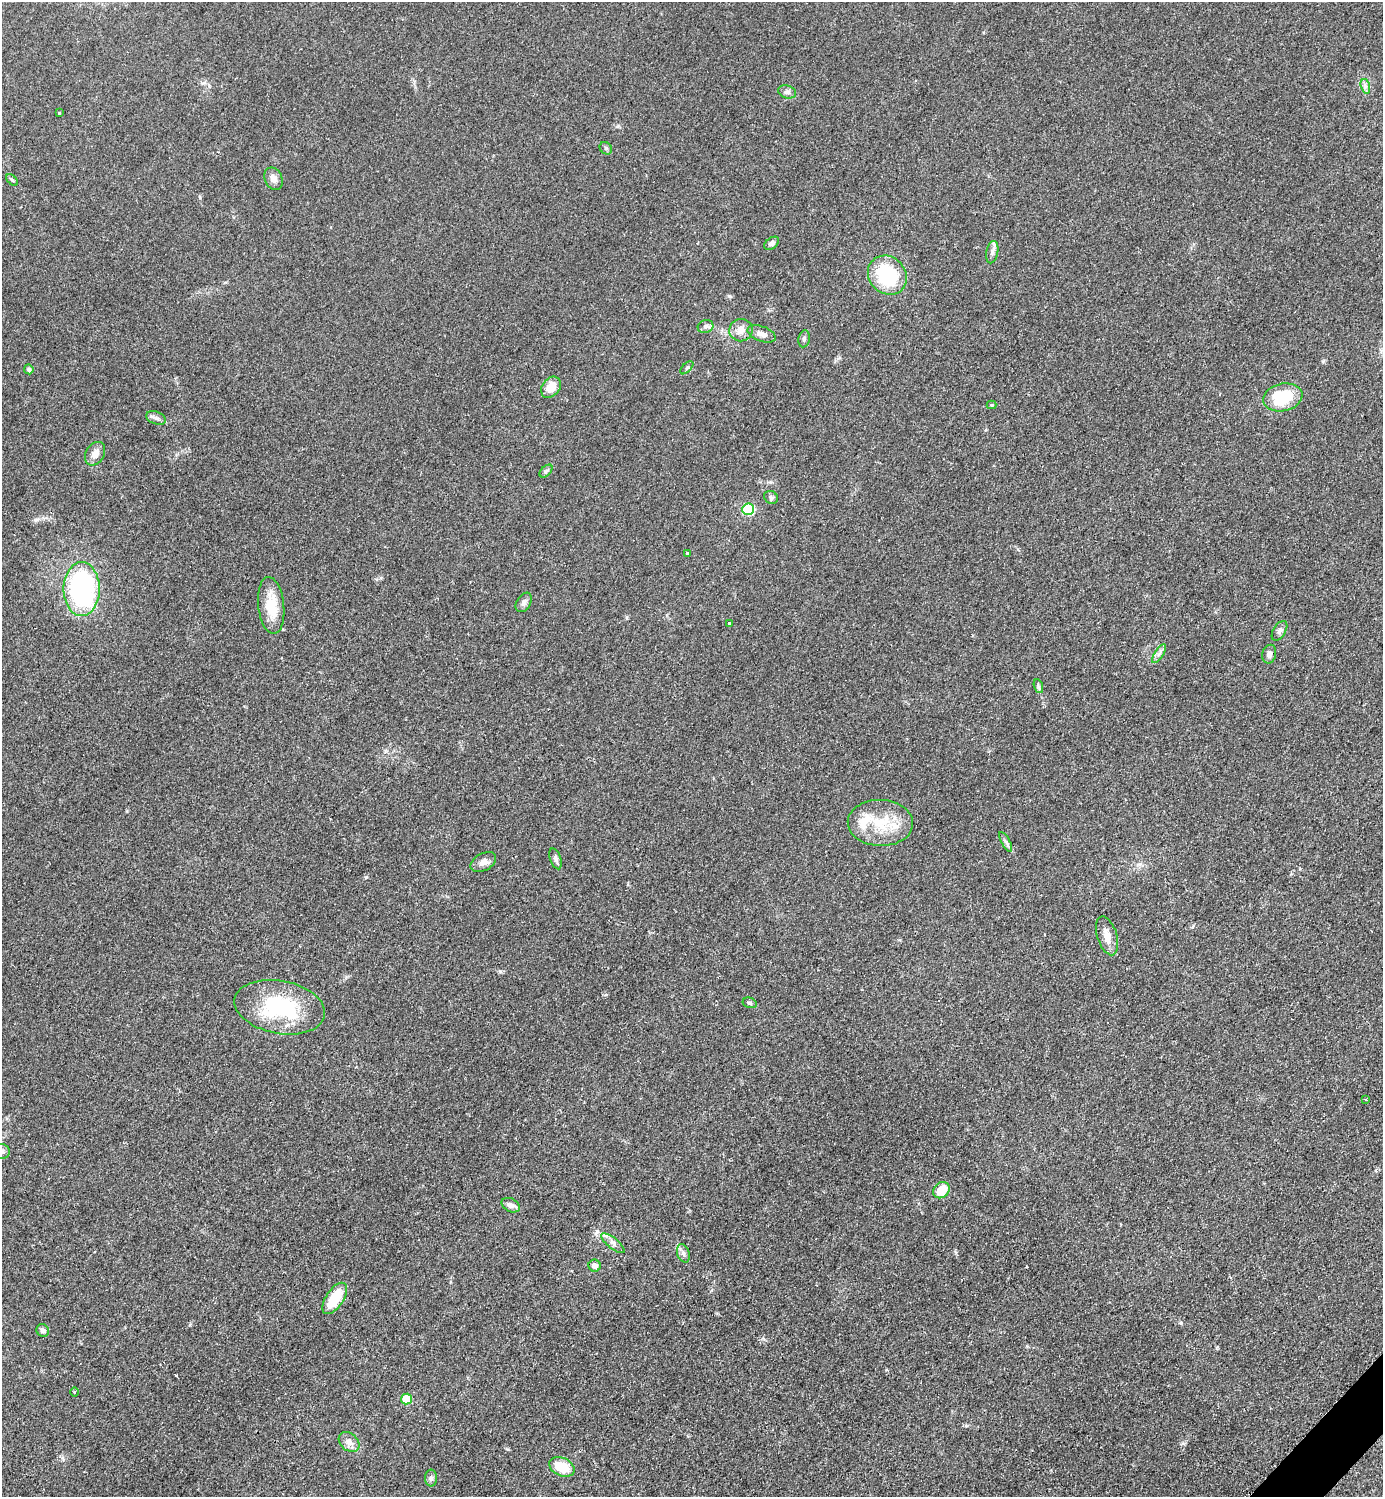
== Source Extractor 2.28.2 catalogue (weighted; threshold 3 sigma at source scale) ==
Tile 6 of 4 x 4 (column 2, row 2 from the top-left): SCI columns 1695-3075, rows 2999-4493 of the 6005 x 6005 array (HDU 1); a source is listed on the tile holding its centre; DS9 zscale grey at full resolution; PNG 1385 x 1499 px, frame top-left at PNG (2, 2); each listed source drawn as its Kron ellipse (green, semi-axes under 4 px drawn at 4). Shown black and unused: <1% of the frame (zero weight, under 2 of 3 exposures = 1% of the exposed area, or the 3 px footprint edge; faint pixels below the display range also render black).
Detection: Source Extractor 2.28.2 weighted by HDU 2 'WHT'; one run over the whole footprint, this tile lists its part. Background 0.0797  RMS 0.0079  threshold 0.0354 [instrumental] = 3 sigma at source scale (4.5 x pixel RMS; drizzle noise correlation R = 1.50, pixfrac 1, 0.05/0.05 arcsec/px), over >= 5 px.
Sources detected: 56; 1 cosmic-ray / hot-pixel residue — neither listed nor drawn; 2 inside a brighter listed object's ellipse — not listed separately; the other 53 listed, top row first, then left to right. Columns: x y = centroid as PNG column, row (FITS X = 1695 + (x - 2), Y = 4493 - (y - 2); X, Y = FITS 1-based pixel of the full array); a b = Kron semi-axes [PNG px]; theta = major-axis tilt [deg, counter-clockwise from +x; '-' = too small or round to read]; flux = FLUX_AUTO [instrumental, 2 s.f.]
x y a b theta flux
1365 86 7 4 -72 2.1
787 92 9 6 -18 2.4
59 113 3 3 - 1.4
606 148 7 5 -45 1.3
273 179 12 8 -67 4.7
12 180 7 4 -44 1.2
772 243 8 5 37 2.1
992 252 11 6 79 3.2
887 275 21 18 -46 51
705 326 8 6 17 2.3
741 330 12 11 - 6.8
762 334 15 7 -21 4.7
804 339 8 5 80 1.9
687 368 8 3 44 1
29 369 5 4 - 2.1
551 387 12 8 52 10
1283 397 20 13 12 34
992 405 5 4 - 0.9
156 418 10 6 -20 2.7
95 454 12 9 58 5.8
546 471 8 4 45 1.7
771 497 7 6 - 2
748 509 6 5 - 65
687 553 3 3 - 1.4
82 589 27 18 90 140
524 602 11 7 58 3
271 605 29 13 -84 21
729 623 3 3 - 1.5
1279 631 11 6 57 2.5
1159 654 11 4 57 2.4
1269 654 9 7 77 3.4
1038 686 7 4 -71 1.5
880 823 33 23 -2 32
1006 842 11 4 -61 2.2
556 859 11 5 -70 2.4
483 862 14 8 28 4.7
1107 936 20 10 -72 8.2
750 1003 7 5 -15 1.3
280 1007 46 26 -11 70
1366 1100 4 2 - 0.67
2 1151 8 7 - 2.6
941 1190 9 7 45 16
511 1205 10 6 -27 3.1
613 1243 14 5 -39 3.5
683 1253 9 6 -72 2.5
595 1266 6 6 - 4.5
335 1298 18 8 56 24
43 1330 6 6 - 2.5
75 1392 5 3 - 0.95
406 1399 6 5 - 27
349 1442 11 8 -41 4.9
562 1467 13 9 -24 19
431 1478 8 6 -90 2.2
Isophote crosses this tile's border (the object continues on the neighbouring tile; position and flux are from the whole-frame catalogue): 1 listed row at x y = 2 1151
Unlisted compact peaks at least as high as the median listed source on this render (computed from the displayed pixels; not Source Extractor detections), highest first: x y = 366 877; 1181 1323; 190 1325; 729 296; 500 971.